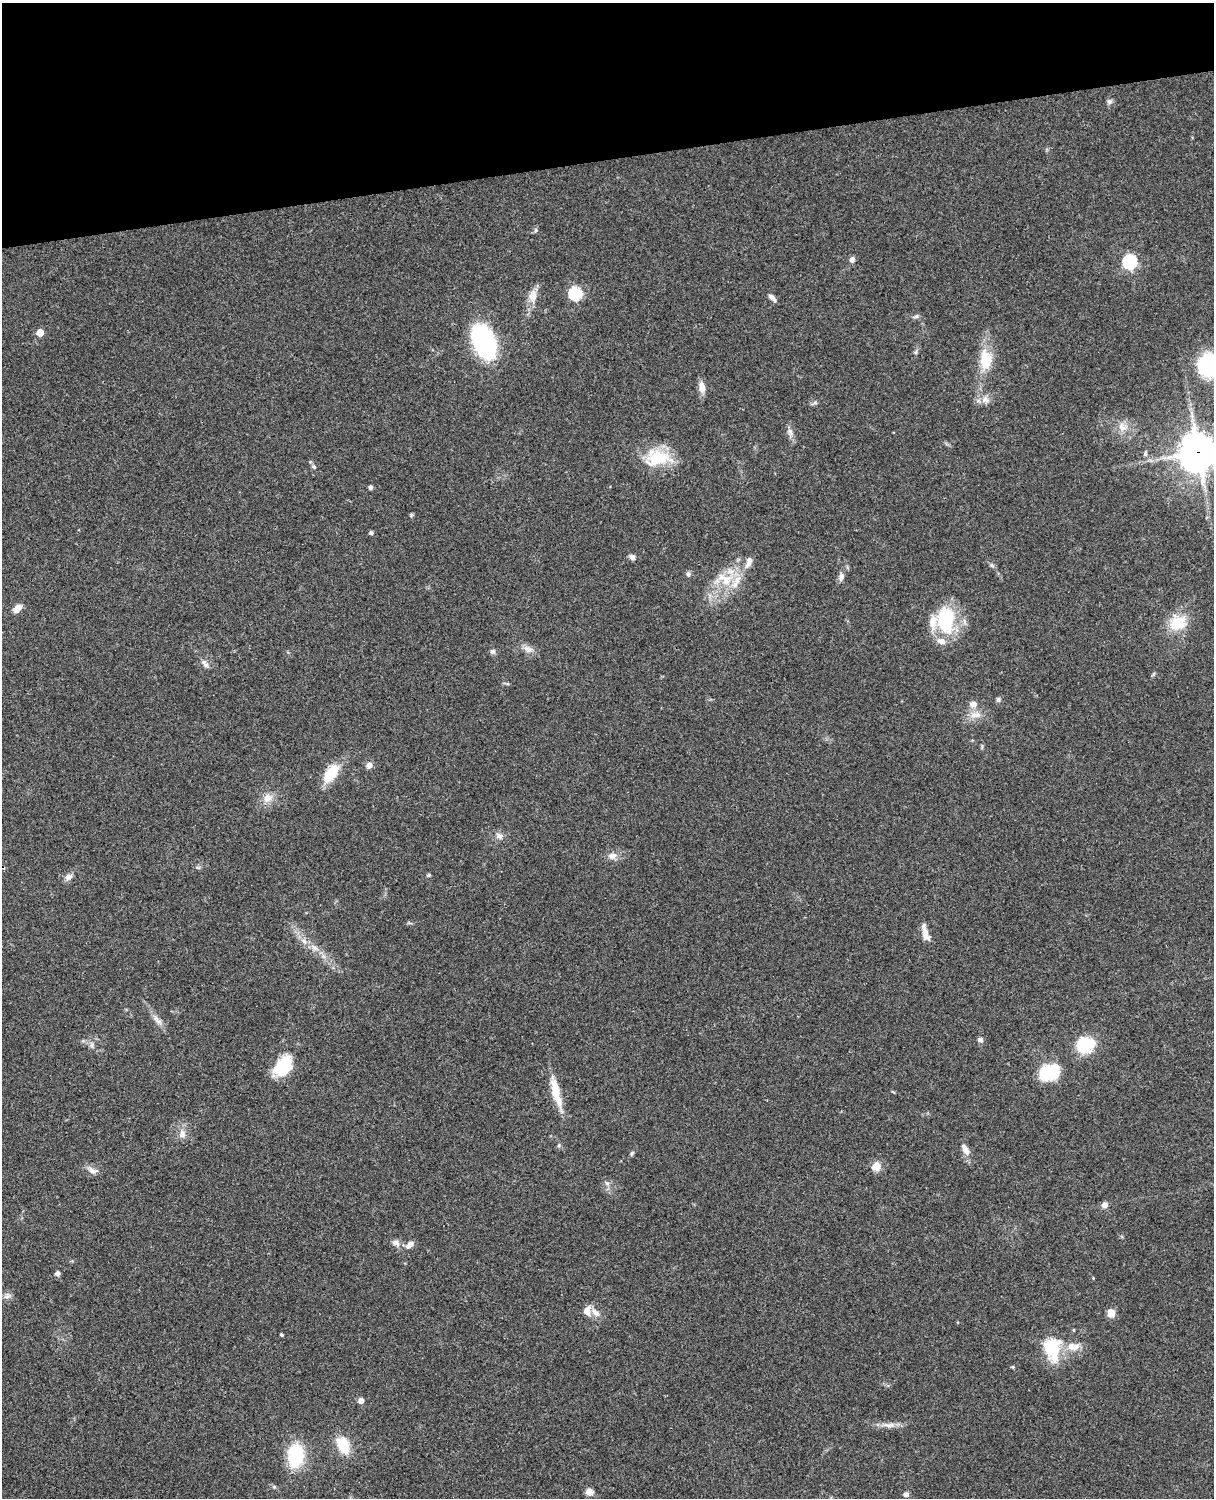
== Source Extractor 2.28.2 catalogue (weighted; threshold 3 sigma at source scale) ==
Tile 3 of 4 x 3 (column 3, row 1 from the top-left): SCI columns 2546-3757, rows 3268-4763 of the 5087 x 4926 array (HDU 1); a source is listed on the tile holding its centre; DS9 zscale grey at full resolution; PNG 1216 x 1500 px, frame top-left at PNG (2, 3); no overlay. Shown black and unused: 10% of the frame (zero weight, under 3 of 4 exposures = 6% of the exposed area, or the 3 px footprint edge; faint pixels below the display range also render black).
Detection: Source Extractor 2.28.2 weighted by HDU 2 'WHT'; one run over the whole footprint, this tile lists its part. Background 0.0958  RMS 0.0062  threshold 0.028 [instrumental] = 3 sigma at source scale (4.5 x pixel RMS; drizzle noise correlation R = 1.50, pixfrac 1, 0.05/0.05 arcsec/px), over >= 5 px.
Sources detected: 86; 1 inside a brighter object's white glare — not listed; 3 inside a brighter listed object's ellipse — not listed separately; the other 82 listed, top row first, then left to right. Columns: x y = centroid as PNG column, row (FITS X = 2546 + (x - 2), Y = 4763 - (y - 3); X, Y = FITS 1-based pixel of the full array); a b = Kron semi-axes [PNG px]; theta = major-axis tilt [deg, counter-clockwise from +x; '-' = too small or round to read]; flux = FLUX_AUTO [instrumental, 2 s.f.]
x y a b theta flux
1109 102 8 6 1 1.5
536 230 6 5 - 1.1
852 260 7 6 - 2.4
1130 262 6 6 - 100
575 293 6 6 - 71
533 296 19 10 83 6.8
772 298 11 5 -44 2.4
916 316 8 5 21 1.4
40 332 5 5 - 10
484 342 25 15 -67 110
916 352 7 4 71 0.99
986 360 23 14 -88 18
1210 365 21 19 -47 72
702 387 15 8 -81 4.9
985 399 11 9 -65 4.1
1122 427 14 10 -59 5.3
790 432 12 6 -58 2.8
1198 452 12 12 - 1300
1145 454 7 5 -90 1.2
657 458 37 21 4 24
314 467 6 4 -45 0.92
371 487 5 5 - 1.4
411 515 6 4 48 0.78
371 533 4 4 - 1.5
632 557 9 6 -32 2.1
749 562 17 7 67 4.3
992 565 7 5 -44 1.3
688 574 7 5 -90 1.4
841 577 11 6 74 2.7
725 579 26 15 -33 15
17 608 11 7 47 5
946 620 35 21 89 38
1178 623 23 19 19 17
528 649 15 8 -19 4
493 651 7 6 - 1.5
205 665 9 6 -41 2.1
1153 674 6 4 70 0.84
998 699 6 6 - 1.4
973 704 10 10 - 4.1
975 715 17 8 2 5.4
369 765 8 7 - 2.9
331 774 26 13 55 15
267 798 14 11 44 5.9
499 836 11 8 -21 3.2
613 856 12 9 14 4.2
428 875 4 4 - 1.1
68 877 11 8 36 2.9
925 934 21 8 -74 5.1
304 941 10 6 -49 3.1
314 948 11 6 -38 3.2
157 1020 19 6 -44 3.9
980 1040 7 6 - 1.8
1085 1044 19 17 13 25
92 1045 9 4 -82 1.5
283 1066 28 17 52 24
1053 1072 17 11 46 33
556 1092 42 8 -76 14
182 1133 12 9 -87 4.3
559 1145 6 4 72 0.84
965 1149 15 7 -62 4.7
632 1153 8 4 54 1.1
876 1166 8 8 - 7.6
92 1171 13 8 -25 3.8
607 1183 7 4 -45 1.3
1105 1205 8 7 - 2.8
396 1243 12 8 -32 3.3
410 1245 11 7 35 3.8
58 1273 4 4 - 2.7
7 1296 10 7 25 2.4
587 1311 14 9 80 4.7
596 1313 13 7 -43 4.4
1111 1313 8 7 - 6.1
281 1335 4 3 - 0.75
1073 1346 17 9 0 8
1052 1348 24 17 -82 30
1013 1367 4 4 - 0.73
361 1401 6 5 - 3.1
889 1425 20 7 -3 4.7
343 1445 18 11 -66 19
295 1456 22 15 86 35
589 1492 9 8 - 3.4
906 1494 5 5 - 2.3
Overlapping masked pixels (flux is a lower limit): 1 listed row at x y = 1198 452
Isophote crosses this tile's border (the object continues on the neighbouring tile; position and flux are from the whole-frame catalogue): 2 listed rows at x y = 1210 365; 1198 452